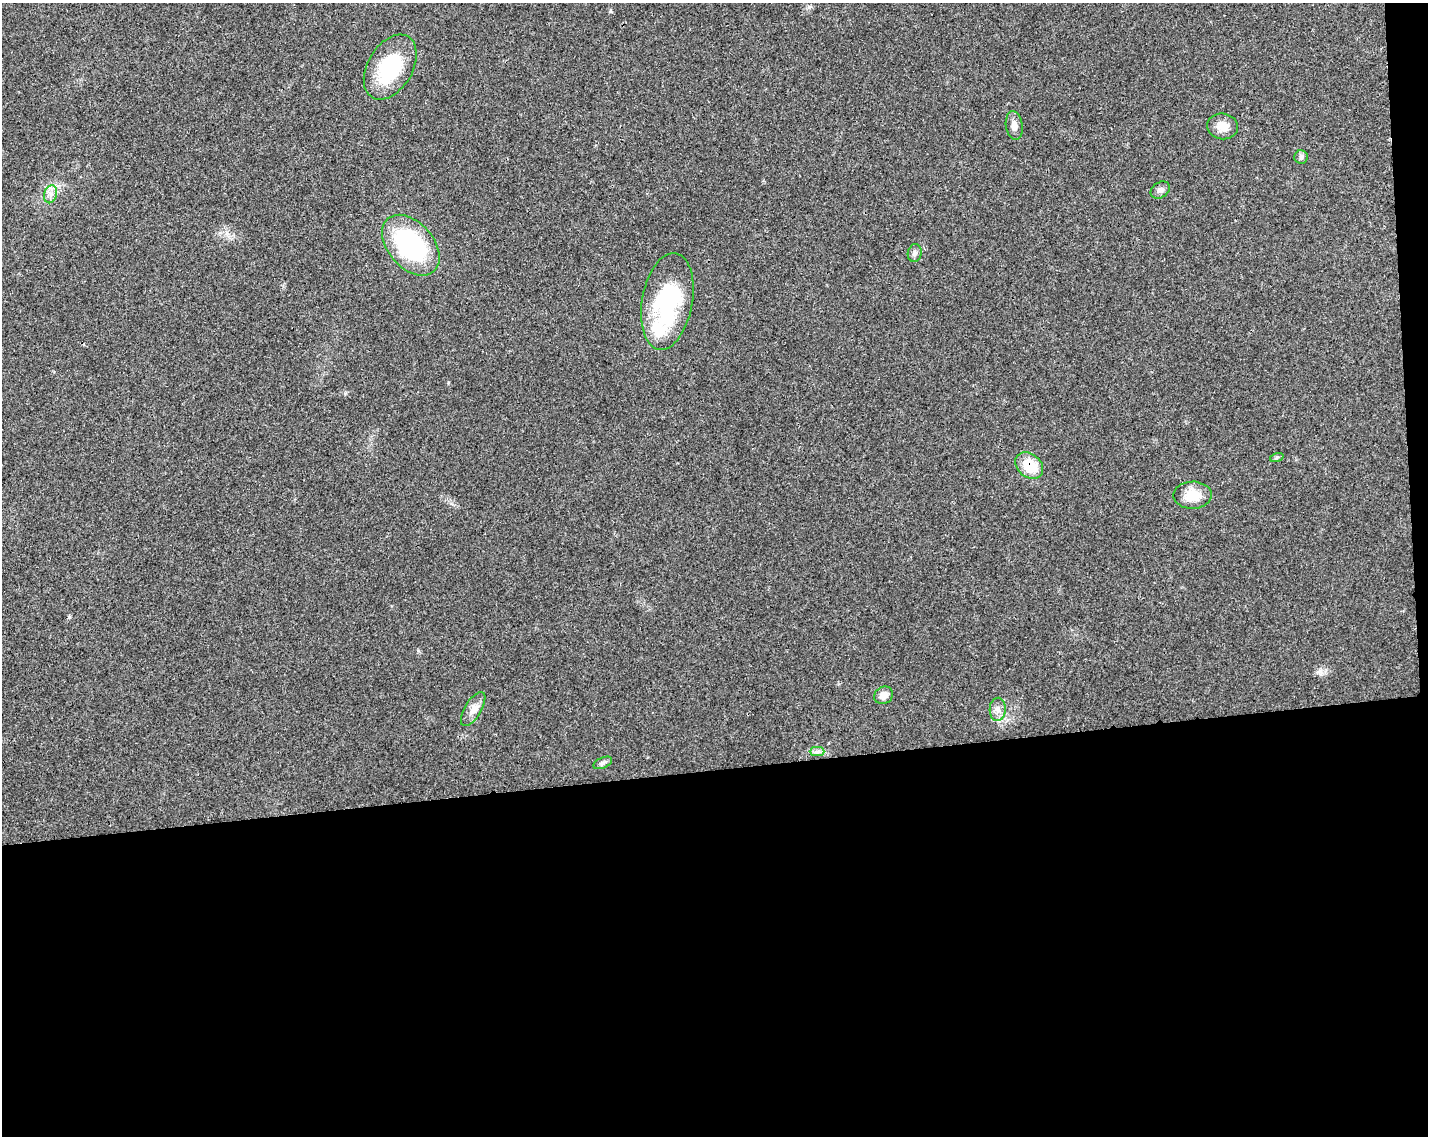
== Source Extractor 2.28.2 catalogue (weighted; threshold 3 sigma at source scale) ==
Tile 12 of 3 x 4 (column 3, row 4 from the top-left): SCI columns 2910-4335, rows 56-1189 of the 4348 x 4649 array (HDU 1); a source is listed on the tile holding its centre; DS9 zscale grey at full resolution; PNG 1430 x 1138 px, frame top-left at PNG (2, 3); each listed source drawn as its Kron ellipse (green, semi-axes under 4 px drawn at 4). Shown black and unused: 33% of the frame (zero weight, under 3 of 4 exposures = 5% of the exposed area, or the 3 px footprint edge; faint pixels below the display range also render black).
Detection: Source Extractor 2.28.2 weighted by HDU 2 'WHT'; one run over the whole footprint, this tile lists its part. Background 0.025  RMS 0.0029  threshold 0.013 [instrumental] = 3 sigma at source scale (4.5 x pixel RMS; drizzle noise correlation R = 1.50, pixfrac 1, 0.0396/0.0396 arcsec/px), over >= 5 px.
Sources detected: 18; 1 inside a brighter listed object's ellipse — not listed separately; the other 17 listed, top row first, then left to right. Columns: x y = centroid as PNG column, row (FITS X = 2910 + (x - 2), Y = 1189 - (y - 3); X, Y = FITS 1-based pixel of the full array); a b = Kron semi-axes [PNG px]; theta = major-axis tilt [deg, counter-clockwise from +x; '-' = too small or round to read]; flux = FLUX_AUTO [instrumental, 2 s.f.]
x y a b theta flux
390 67 35 22 59 21
1014 126 14 8 -82 2
1222 126 15 13 -7 3.3
1301 157 6 6 - 0.75
1160 190 10 7 34 1.2
51 194 9 6 73 1.5
411 245 35 22 -49 36
915 253 9 7 80 0.96
667 301 49 25 80 30
1277 457 7 4 19 0.42
1029 466 15 11 -41 7.9
1193 495 19 13 2 5.9
884 695 10 8 31 2.3
473 709 19 8 59 2.4
998 709 11 8 88 1.7
817 752 7 4 0 0.78
603 763 10 5 24 0.8
Overlapping masked pixels (flux is a lower limit): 1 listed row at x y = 1029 466
Unlisted compact peaks at least as high as the median listed source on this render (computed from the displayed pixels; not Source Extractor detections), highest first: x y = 69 617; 610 11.